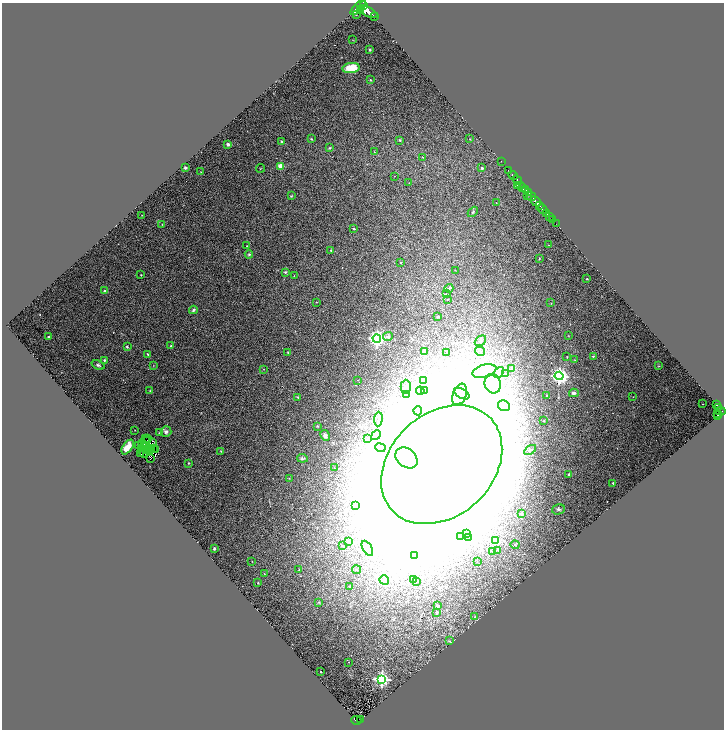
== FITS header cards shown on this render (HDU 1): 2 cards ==
NAXIS1  =                 1444
NAXIS2  =                 1455

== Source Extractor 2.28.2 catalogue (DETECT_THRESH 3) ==
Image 1444 x 1455 px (HDU 1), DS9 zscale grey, zoomed out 1/2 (1 PNG px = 2 x 2 image px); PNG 726 x 732 px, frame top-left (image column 1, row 1454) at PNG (2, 3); each listed source drawn as its Kron ellipse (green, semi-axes under 4 px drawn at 4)
Background 2.21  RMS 0.14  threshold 0.431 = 3 sigma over >= 5 px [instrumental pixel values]
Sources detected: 212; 26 cannot appear on this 1/2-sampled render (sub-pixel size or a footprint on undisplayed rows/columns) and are neither listed nor drawn; the other 186 listed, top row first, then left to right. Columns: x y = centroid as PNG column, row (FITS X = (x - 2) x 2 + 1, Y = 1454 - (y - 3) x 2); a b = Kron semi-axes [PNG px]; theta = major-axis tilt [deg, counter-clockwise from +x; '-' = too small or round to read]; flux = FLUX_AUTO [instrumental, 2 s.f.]
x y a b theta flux
364 6 3 2 - 2800
358 7 10 4 45 15000
361 11 3 2 - 2200
368 12 11 4 -27 17000
356 15 2 1 - 15
374 17 2 1 - 410
353 40 3 2 - 9.1
370 50 4 3 - 33
351 68 9 5 7 720
370 80 3 3 - 27
311 139 3 2 - 26
470 139 2 2 - 15
400 140 3 3 - 37
281 141 3 2 - 20
228 144 2 2 - 250
330 148 4 3 - 32
374 152 2 2 - 9.1
423 157 3 2 - 18
501 161 2 1 - 83
281 166 3 3 - 560
185 168 2 2 - 51
260 168 4 1 - 14
482 168 3 2 - 70
509 170 3 1 - 280
200 171 2 1 - 7.2
513 175 5 2 - 4000
395 176 2 1 - 7.2
517 180 5 2 - 3900
409 183 2 2 - 8.5
518 185 2 1 - 410
521 185 4 2 - 600
523 188 3 2 - 1200
525 189 3 2 - 1400
529 193 4 1 - 910
291 196 4 3 - 32
528 196 2 1 - 730
531 196 5 2 - 2400
535 201 6 2 -48 8000
496 203 2 1 - 11
540 206 3 2 - 2500
543 209 5 2 - 3400
473 212 6 3 47 33
547 213 3 2 - 710
142 215 2 1 - 13
550 217 3 2 - 510
553 220 2 1 - 94
162 224 2 2 - 8.4
556 224 2 1 - 20
354 229 3 2 - 45
548 245 3 2 - 8.7
247 246 2 2 - 16
331 250 4 2 - 21
249 254 4 4 - 40
539 258 3 2 - 15
400 263 2 2 - 17
455 270 2 1 - 8.7
285 272 4 3 - 35
141 275 2 1 - 15
294 276 3 2 - 12
587 279 2 2 - 22
449 288 4 3 - 33
104 291 2 2 - 81
446 294 3 2 - 26
447 299 2 2 - 9
316 302 3 2 - 12
551 303 2 2 - 12
193 310 4 3 - 54
438 317 3 2 - 23
569 336 2 2 - 13
49 337 3 3 - 40
388 337 5 4 - 63
377 339 4 4 - 13000
480 341 6 4 40 78
171 346 2 2 - 77
127 347 3 3 - 38
424 351 2 2 - 170
480 351 5 4 - 67
288 352 3 2 - 18
447 352 2 2 - 30
148 354 3 2 - 29
593 356 2 2 - 25
567 357 2 2 - 18
104 360 3 2 - 37
575 360 2 2 - 12
98 365 7 3 -22 59
153 365 2 2 - 11
659 366 2 2 - 17
263 369 2 2 - 8.8
512 369 3 3 - 130
484 371 12 6 16 280
499 372 6 4 47 85
506 373 3 2 - 19
559 376 4 4 - 12000
358 380 2 2 - 11
424 381 4 3 - 48
493 384 10 8 -74 320
406 387 7 5 89 70
150 390 3 2 - 15
420 391 4 3 - 32
424 391 3 3 - 90
574 393 5 3 - 71
407 394 3 3 - 22
460 394 11 6 69 330
462 394 8 4 -29 140
547 396 2 2 - 52
298 397 4 3 - 26
633 397 2 1 - 7.1
703 404 2 1 - 19
717 405 4 2 - 370
504 406 6 5 - 120
719 407 2 1 - 320
418 411 4 3 - 28
721 411 5 3 - 2000
718 413 3 2 - 290
717 416 4 1 - 100
378 419 7 4 86 77
544 421 3 3 - 22
318 426 3 3 - 27
135 430 2 2 - 11
166 432 5 5 - 96
159 433 3 2 - 17
325 435 5 4 - 91
376 435 5 3 - 47
145 438 3 1 - 43
148 438 2 1 - 23
367 439 3 3 - 24
147 440 2 1 - 3.2
143 443 3 2 - 15
153 443 3 1 - 6.7
139 445 3 1 - 16
128 447 8 4 55 370
145 447 3 1 - 2.7
142 448 2 1 - 7.6
380 448 5 3 - 42
146 449 3 1 - 26
151 449 4 1 - 5.6
153 449 3 1 - 1.2
156 450 3 1 - 10
530 450 6 3 34 36
221 451 3 2 - 21
144 452 5 1 - 10
140 454 2 1 - 12
150 458 4 2 - 38
302 458 5 4 - 47
406 458 12 9 -38 8200
188 463 3 2 - 21
442 465 67 51 43 430000
335 468 2 1 - 11
569 474 4 3 - 40
289 478 2 1 - 11
613 483 2 2 - 27
355 505 2 2 - 21
558 509 6 5 - 58
521 513 4 3 - 33
466 534 3 3 - 41
460 536 4 3 - 39
469 537 3 3 - 37
495 541 4 3 - 1900
349 542 2 2 - 130
515 545 4 4 - 37
343 546 2 2 - 11
367 548 8 4 -59 110
214 549 3 2 - 35
498 550 3 3 - 24
492 551 3 2 - 20
415 555 2 2 - 14
252 561 2 1 - 7.7
477 561 2 1 - 9.2
299 570 2 1 - 10
356 570 4 4 - 48
264 574 2 1 - 10
384 580 5 4 - 160
414 580 3 2 - 34
416 582 3 3 - 24
258 583 2 2 - 20
349 587 3 2 - 24
319 602 3 3 - 21
437 606 3 3 - 40
436 613 2 2 - 58
475 617 3 3 - 38
449 641 3 3 - 29
349 662 2 1 - 11
320 672 2 2 - 34
382 679 4 4 - 8200
360 719 2 1 - 15
357 720 5 2 - 320
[26 sub-pixel or undisplayed-footprint detections neither listed nor drawn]